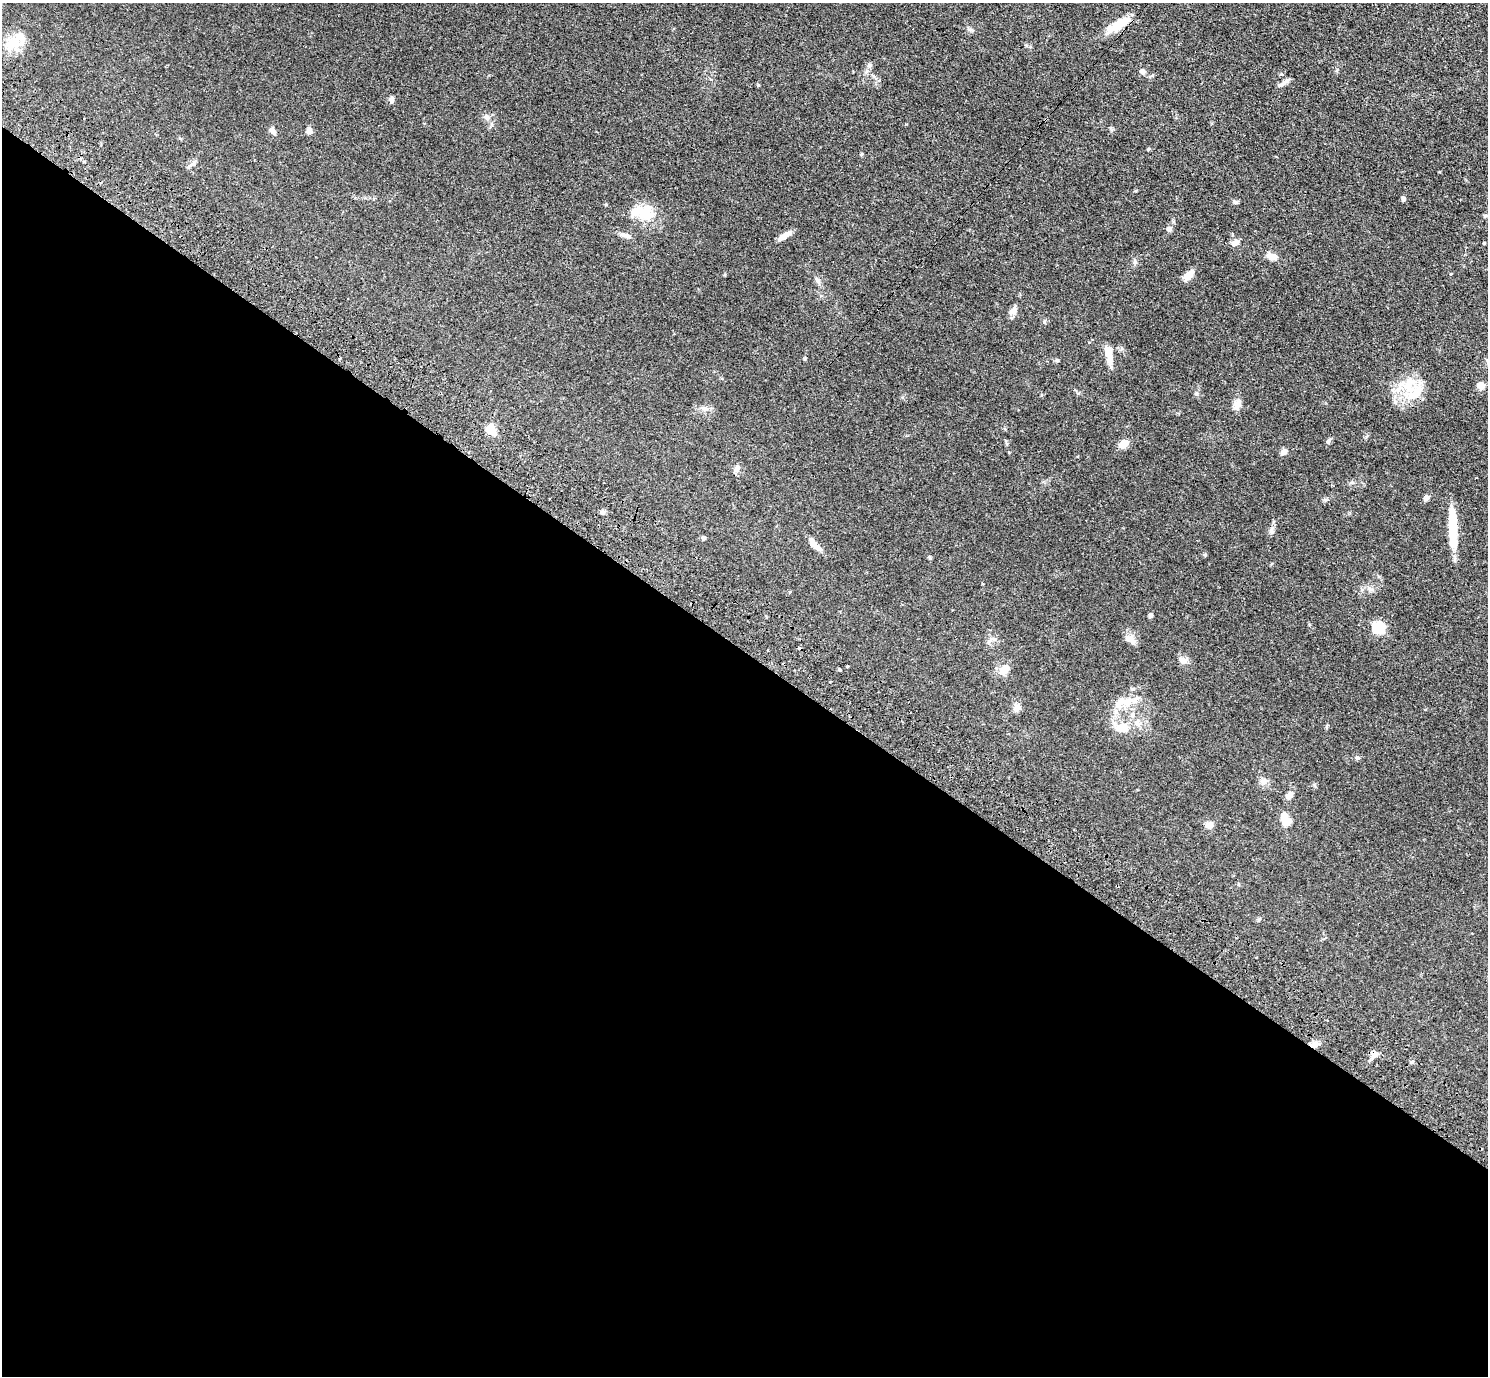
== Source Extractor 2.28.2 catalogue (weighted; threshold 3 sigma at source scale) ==
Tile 14 of 4 x 4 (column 2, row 4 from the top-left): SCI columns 1525-3010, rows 345-1718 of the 6020 x 6043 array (HDU 1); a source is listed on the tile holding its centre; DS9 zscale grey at full resolution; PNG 1490 x 1378 px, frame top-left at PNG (2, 3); no overlay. Shown black and unused: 53% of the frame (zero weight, under 3 of 4 exposures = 4% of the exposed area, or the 3 px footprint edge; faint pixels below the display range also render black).
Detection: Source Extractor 2.28.2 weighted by HDU 2 'WHT'; one run over the whole footprint, this tile lists its part. Background 0.059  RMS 0.0038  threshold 0.0173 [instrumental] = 3 sigma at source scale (4.5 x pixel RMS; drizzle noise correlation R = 1.50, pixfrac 1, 0.05/0.05 arcsec/px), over >= 5 px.
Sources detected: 70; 2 inside a brighter object's white glare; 3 cosmic-ray / hot-pixel residue — not listed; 4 inside a brighter listed object's ellipse — not listed separately; the other 61 listed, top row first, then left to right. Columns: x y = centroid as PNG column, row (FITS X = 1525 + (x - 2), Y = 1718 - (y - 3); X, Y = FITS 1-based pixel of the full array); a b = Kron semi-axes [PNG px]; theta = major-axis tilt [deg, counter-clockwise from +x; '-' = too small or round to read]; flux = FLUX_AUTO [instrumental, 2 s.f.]
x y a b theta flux
1119 24 25 12 37 6.9
13 43 22 18 29 7.8
869 65 7 6 - 1
1143 71 8 6 -34 1.1
1284 82 19 4 32 1.4
758 85 4 3 - 0.36
391 100 8 5 -86 1
487 117 9 6 -53 1.3
84 119 3 2 - 0.3
272 131 10 6 -53 1.4
309 131 7 6 - 1.6
861 154 4 4 - 0.41
1404 199 5 4 - 1.2
1235 202 7 5 -23 0.71
646 216 20 18 76 7.6
1169 229 7 6 - 1.1
625 235 15 5 -10 1.4
784 236 18 6 35 2.6
1235 243 9 7 21 2.1
1484 243 3 3 - 0.29
1272 256 16 8 -18 2.4
1451 274 3 3 - 0.73
1188 275 11 7 45 4.1
817 280 10 6 -51 1.2
1013 310 13 8 49 1.9
1044 322 6 4 -90 0.46
1109 355 23 7 -81 5
1481 386 10 9 - 2.3
1409 388 22 14 -59 9
1237 404 11 11 - 2.5
705 409 10 7 -9 1.6
491 429 6 5 - 16
1328 441 9 4 57 0.8
1124 444 10 7 25 3.9
1284 452 9 6 30 1.4
736 469 10 6 51 1.5
1352 482 6 4 0 0.6
602 512 6 5 - 0.74
1453 525 41 9 -89 13
1271 530 9 6 89 1.2
704 538 5 4 - 0.8
814 544 21 6 -49 2.9
930 558 6 4 -71 0.43
790 592 4 3 - 0.37
1150 616 5 5 - 0.73
1378 628 6 6 - 34
1130 640 15 8 -31 2.6
1182 660 11 7 -19 2.3
847 666 3 3 - 1.9
839 669 4 3 - 0.88
1004 670 14 10 48 4.1
1128 702 15 10 38 4.3
1017 707 11 9 64 1.8
1122 728 18 11 -4 5.8
1357 758 6 5 - 0.77
1264 781 9 8 - 1.7
1289 795 10 7 47 2
1286 820 14 8 -66 6.2
1209 825 9 8 - 2.4
1314 1045 10 7 8 1.9
1374 1055 12 7 26 1.9
Overlapping masked pixels (flux is a lower limit): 2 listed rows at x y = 1119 24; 1314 1045
Unlisted compact peaks at least as high as the median listed source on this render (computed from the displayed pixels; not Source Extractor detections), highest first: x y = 1205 555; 1148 149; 1196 394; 1058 360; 1314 785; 1111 130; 1135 262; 971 30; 994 639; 1337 69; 1136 191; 1366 437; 1078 393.